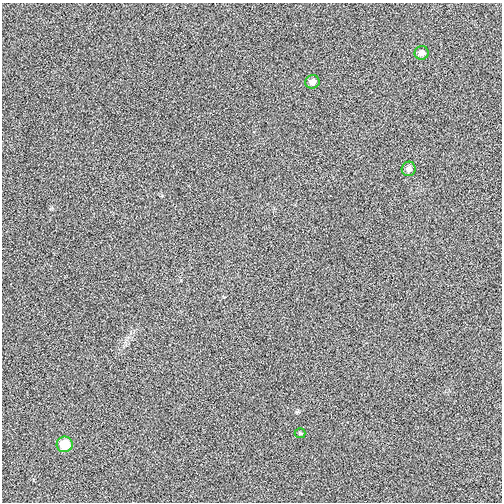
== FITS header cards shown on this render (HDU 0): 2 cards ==
NAXIS1  =                  500
NAXIS2  =                  500

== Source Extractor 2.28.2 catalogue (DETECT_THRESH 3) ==
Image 500 x 500 px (HDU 0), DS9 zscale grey, 1 PNG px = 1 image px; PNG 504 x 504 px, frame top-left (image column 1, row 500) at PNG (2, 3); each listed source drawn as its Kron ellipse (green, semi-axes under 4 px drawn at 4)
Background 0.00531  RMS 0.066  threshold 0.199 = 3 sigma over >= 5 px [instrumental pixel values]
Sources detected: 5; all 5 listed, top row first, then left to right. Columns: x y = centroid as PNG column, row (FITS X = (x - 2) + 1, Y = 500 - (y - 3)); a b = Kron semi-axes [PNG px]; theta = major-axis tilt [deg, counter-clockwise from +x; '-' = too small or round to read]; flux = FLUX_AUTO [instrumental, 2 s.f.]
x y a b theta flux
422 53 7 7 - 16
312 82 7 6 - 22
409 169 7 7 - 19
300 433 5 5 - 5.6
65 444 8 8 - 100